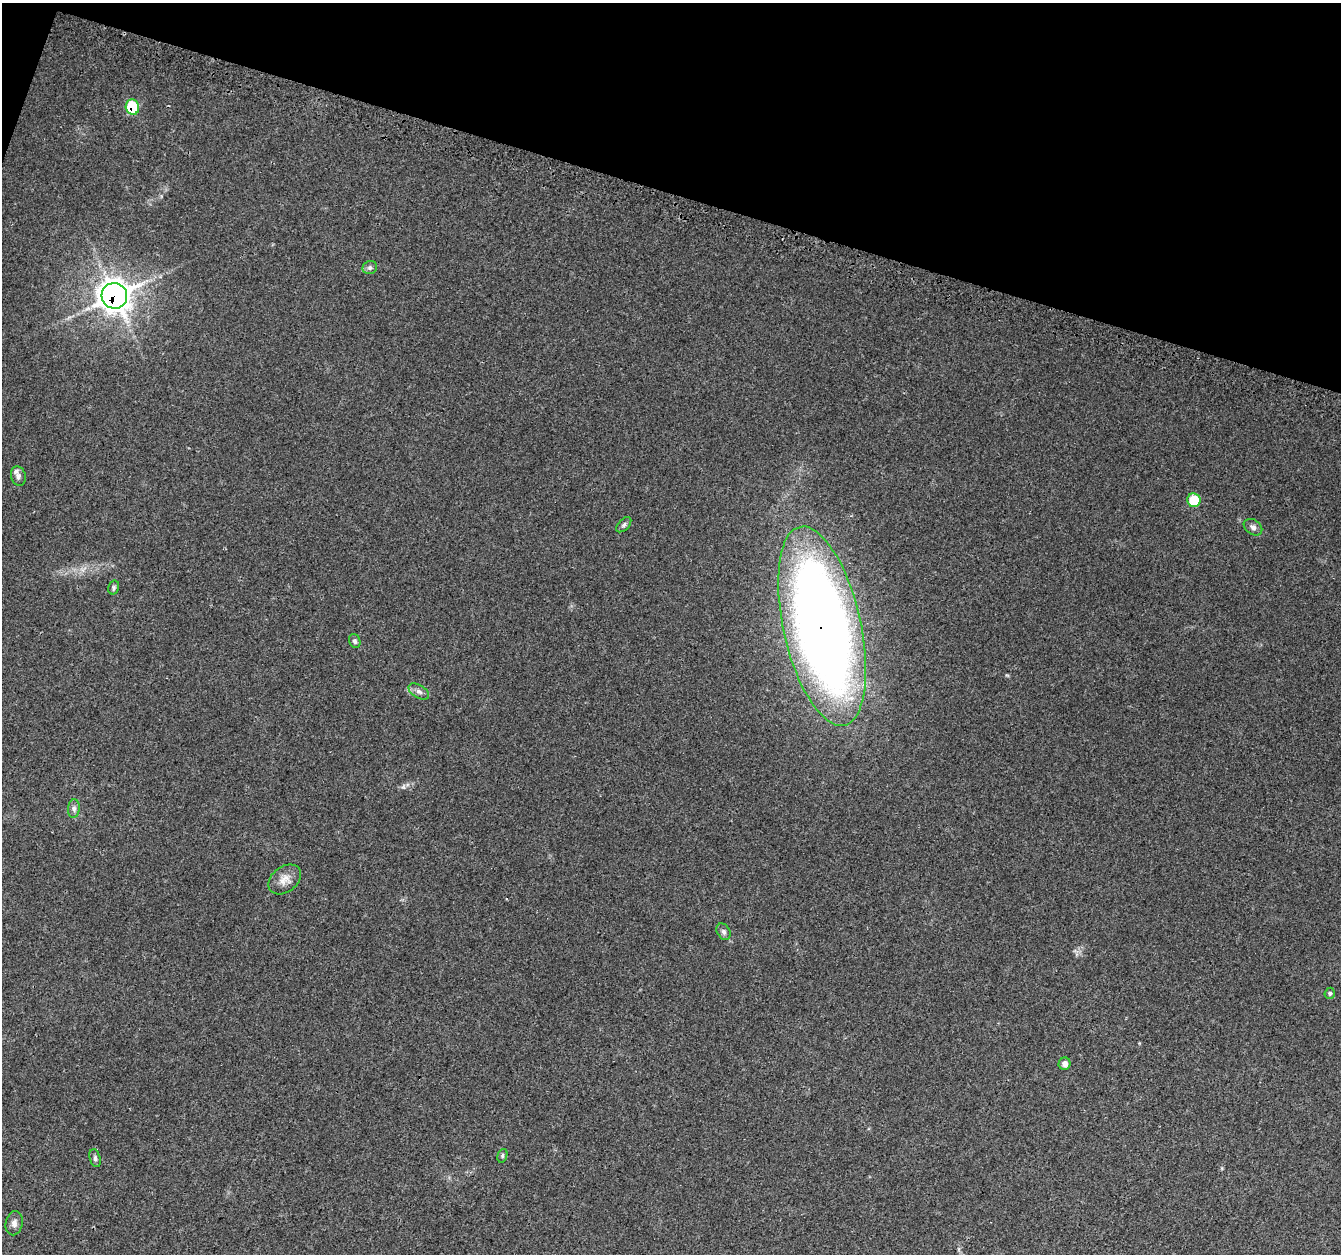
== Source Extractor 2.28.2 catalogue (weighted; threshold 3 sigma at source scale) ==
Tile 2 of 4 x 4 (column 2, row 1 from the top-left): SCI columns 1371-2709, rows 4094-5345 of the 5408 x 5619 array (HDU 1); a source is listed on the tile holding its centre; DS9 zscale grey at full resolution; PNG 1343 x 1256 px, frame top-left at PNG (2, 3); each listed source drawn as its Kron ellipse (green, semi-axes under 4 px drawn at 4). Shown black and unused: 16% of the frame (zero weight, under 3 of 4 exposures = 4% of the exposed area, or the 3 px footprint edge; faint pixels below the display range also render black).
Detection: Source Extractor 2.28.2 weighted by HDU 2 'WHT'; one run over the whole footprint, this tile lists its part. Background 0.0279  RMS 0.0034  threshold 0.0155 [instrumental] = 3 sigma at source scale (4.5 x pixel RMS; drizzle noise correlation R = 1.50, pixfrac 1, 0.0396/0.0396 arcsec/px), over >= 5 px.
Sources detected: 20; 1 inside a brighter listed object's ellipse — not listed separately; the other 19 listed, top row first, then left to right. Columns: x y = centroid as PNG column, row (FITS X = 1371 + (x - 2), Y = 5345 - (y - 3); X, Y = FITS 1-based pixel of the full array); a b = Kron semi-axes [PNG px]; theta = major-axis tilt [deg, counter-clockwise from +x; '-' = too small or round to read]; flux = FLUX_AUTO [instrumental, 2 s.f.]
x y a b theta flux
132 107 8 6 -75 16
370 268 7 6 - 0.84
114 296 13 12 - 410
18 476 10 7 -74 1.3
1194 500 7 6 - 9.6
624 525 9 5 45 0.83
1253 527 10 7 -34 1.4
114 588 7 5 74 0.64
822 626 102 38 -77 410
355 641 7 5 -71 0.82
419 692 11 6 -31 1.4
74 809 9 6 84 1.1
285 879 18 12 37 3.6
724 932 9 6 -58 0.96
1330 993 5 5 - 0.6
1065 1064 6 6 - 1.6
502 1156 7 5 73 0.57
95 1158 9 5 -76 0.82
14 1223 12 8 78 1.8
Overlapping masked pixels (flux is a lower limit): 3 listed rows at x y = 132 107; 114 296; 822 626